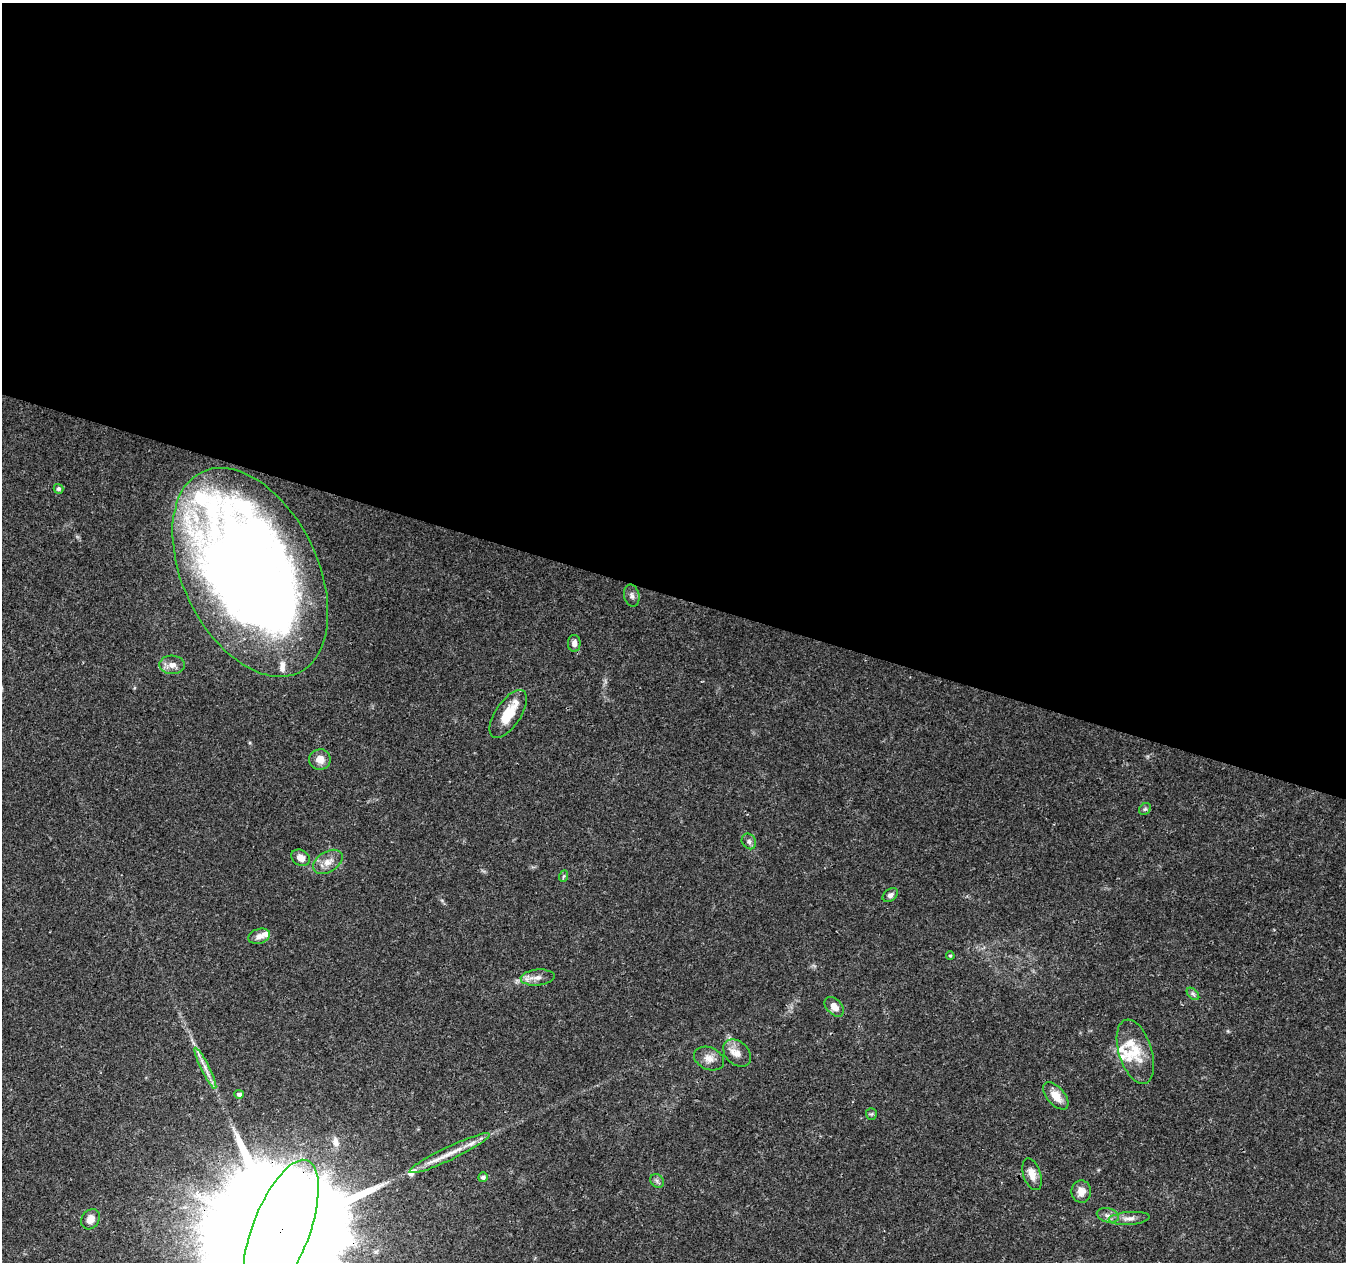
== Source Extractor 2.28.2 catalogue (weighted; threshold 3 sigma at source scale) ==
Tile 3 of 4 x 4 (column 3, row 1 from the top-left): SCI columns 2699-4042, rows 4064-5323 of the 5390 x 5544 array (HDU 1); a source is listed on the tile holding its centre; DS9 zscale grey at full resolution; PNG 1348 x 1264 px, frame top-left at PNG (2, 3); each listed source drawn as its Kron ellipse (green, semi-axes under 4 px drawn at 4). Shown black and unused: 47% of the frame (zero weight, under 3 of 4 exposures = <1% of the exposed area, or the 3 px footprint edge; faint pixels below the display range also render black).
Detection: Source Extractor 2.28.2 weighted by HDU 2 'WHT'; one run over the whole footprint, this tile lists its part. Background 0.0503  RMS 0.0025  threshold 0.0115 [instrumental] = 3 sigma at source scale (4.5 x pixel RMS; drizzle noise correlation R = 1.50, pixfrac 1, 0.0396/0.0396 arcsec/px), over >= 5 px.
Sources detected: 44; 10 inside a brighter listed object's ellipse — not listed separately; the other 34 listed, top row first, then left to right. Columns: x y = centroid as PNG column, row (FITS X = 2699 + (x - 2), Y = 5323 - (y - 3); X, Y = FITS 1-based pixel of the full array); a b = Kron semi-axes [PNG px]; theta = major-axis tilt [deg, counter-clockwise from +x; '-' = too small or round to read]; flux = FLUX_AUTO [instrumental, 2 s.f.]
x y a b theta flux
58 489 5 4 - 0.66
250 572 111 67 -64 390
632 596 11 7 -77 1
574 643 8 6 89 1.2
172 665 13 9 -3 1.8
508 714 28 12 56 6
320 760 11 10 - 2.6
1145 809 6 5 - 0.46
749 841 8 7 - 0.77
301 858 10 7 -30 2
328 862 16 10 31 2.5
564 876 6 3 70 0.35
890 895 8 6 36 0.85
259 936 11 7 17 1.7
950 956 4 3 - 0.3
538 977 17 8 5 2
1193 994 7 4 -45 0.6
834 1007 11 7 -46 2.6
1135 1052 33 16 -73 7.1
737 1053 16 11 -44 2.6
709 1058 15 11 -24 2.3
205 1068 23 4 -64 1.9
239 1094 4 4 - 0.78
1056 1096 16 9 -50 3.4
871 1114 5 5 - 0.4
449 1153 44 6 25 4.7
1032 1174 16 8 -72 2.4
483 1177 5 5 - 0.82
657 1181 7 6 - 0.72
1081 1192 11 10 - 2.1
1108 1215 11 7 -15 1.3
1129 1218 20 6 4 1.8
91 1219 11 8 54 2.2
281 1231 75 28 69 21000
Overlapping masked pixels (flux is a lower limit): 2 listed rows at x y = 250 572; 281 1231
Isophote crosses this tile's border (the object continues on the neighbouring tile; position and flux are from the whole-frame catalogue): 1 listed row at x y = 281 1231